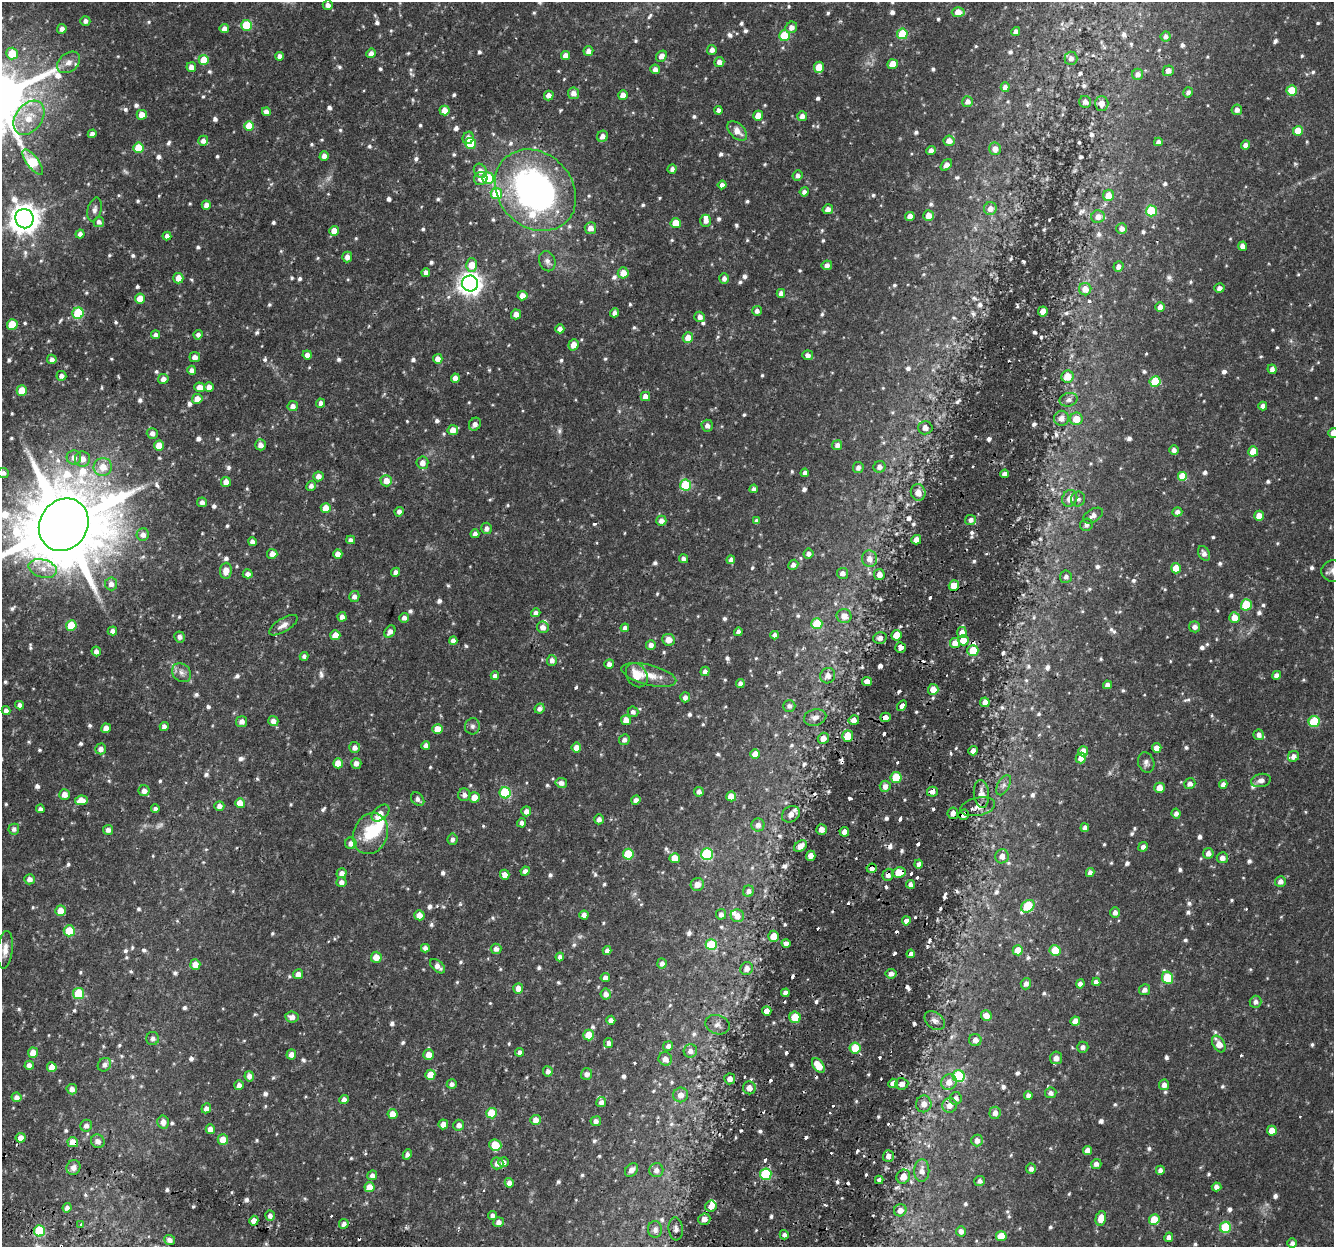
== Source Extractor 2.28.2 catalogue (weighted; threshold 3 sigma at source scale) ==
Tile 7 of 4 x 4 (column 3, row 2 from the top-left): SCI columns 2719-4050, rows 2797-4041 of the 5445 x 5654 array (HDU 1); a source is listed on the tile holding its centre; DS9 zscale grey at full resolution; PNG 1336 x 1249 px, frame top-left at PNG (2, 2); each listed source drawn as its Kron ellipse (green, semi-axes under 4 px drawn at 4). Shown black and unused: <1% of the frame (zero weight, under 2 of 3 exposures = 5% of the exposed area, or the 3 px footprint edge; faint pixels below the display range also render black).
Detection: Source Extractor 2.28.2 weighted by HDU 2 'WHT'; one run over the whole footprint, this tile lists its part. Background 0.035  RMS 0.0038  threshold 0.017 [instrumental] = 3 sigma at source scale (4.5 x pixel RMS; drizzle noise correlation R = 1.50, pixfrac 1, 0.0396/0.0396 arcsec/px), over >= 5 px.
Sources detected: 1011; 5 too faint to see at this stretch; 1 inside a brighter object's white glare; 18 cosmic-ray / hot-pixel residue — neither listed nor drawn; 8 inside a brighter listed object's ellipse — not listed separately; of the other 979, all 500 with FLUX_AUTO >= 1.31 (the completeness limit of this list) listed and drawn (479 fainter detections not listed), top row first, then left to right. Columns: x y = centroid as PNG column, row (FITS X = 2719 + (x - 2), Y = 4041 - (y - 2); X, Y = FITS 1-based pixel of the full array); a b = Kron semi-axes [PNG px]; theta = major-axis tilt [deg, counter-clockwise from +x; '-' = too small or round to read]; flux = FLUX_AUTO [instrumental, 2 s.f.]
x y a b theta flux
328 5 5 4 - 1.9
958 12 6 5 - 5.2
85 21 5 4 - 1.5
247 25 5 5 - 14
791 27 6 5 - 2.1
62 29 5 5 - 1.8
224 29 4 4 - 2.2
1016 32 4 4 - 1.7
902 34 5 5 - 16
785 36 5 5 - 17
1166 37 5 5 - 1.5
712 50 5 5 - 1.8
588 51 5 5 - 1.8
371 53 5 4 - 1.8
12 54 6 5 - 8.4
565 55 4 4 - 2.8
280 56 4 4 - 1.8
661 56 6 5 - 2.3
1071 58 7 6 - 1.9
204 60 5 5 - 7.4
69 62 12 9 39 3.3
719 62 5 5 - 2.1
893 64 5 5 - 5.9
191 67 5 4 - 2.4
819 67 5 5 - 6.2
655 69 5 5 - 1.9
1168 71 6 5 - 2
1138 74 5 5 - 1.8
1005 87 5 4 - 1.9
1292 90 5 5 - 9.6
1188 92 5 5 - 1.3
573 93 5 5 - 2.5
549 95 5 5 - 2.3
623 95 5 5 - 3.4
968 102 5 5 - 2.2
1085 102 6 5 - 1.5
1102 103 7 7 - 2.6
445 110 5 5 - 4.2
718 110 4 4 - 1.3
1237 110 5 5 - 1.8
266 112 4 4 - 1.9
142 115 5 5 - 3.9
758 116 5 5 - 5.8
802 116 5 5 - 1.7
29 118 19 13 53 8.1
249 126 5 5 - 7.3
737 131 12 7 -45 3.4
1298 131 5 5 - 6.9
92 134 4 4 - 1.6
602 136 6 5 - 2.1
468 138 6 5 - 2.3
203 141 5 5 - 1.9
949 141 5 5 - 2.8
1158 142 4 4 - 1.4
471 143 5 5 - 16
1245 145 4 4 - 1.8
138 148 5 5 - 9.7
995 149 6 6 - 2.7
931 151 4 4 - 1.9
324 156 4 4 - 2.2
33 162 15 6 -54 24
946 165 6 4 45 2.1
672 169 5 4 - 1.5
480 171 7 6 - 2.4
798 175 5 5 - 1.5
488 178 6 5 - 14
481 179 7 6 - 2.3
722 185 4 4 - 1.7
535 190 44 36 -46 130
804 192 4 4 - 1.4
496 194 5 5 - 15
1108 195 6 5 - 4.7
206 205 4 4 - 2
828 209 5 5 - 2
990 209 6 6 - 2.7
94 210 12 7 75 1.5
1151 211 5 5 - 18
928 215 5 5 - 3.6
910 216 5 4 - 2.7
1098 217 7 6 - 2.4
24 219 10 9 - 540
706 221 6 5 - 2
99 222 5 5 - 1.5
676 223 5 5 - 8.5
590 228 6 5 - 2.6
1122 229 5 5 - 1.9
334 231 5 4 - 4.3
80 234 4 4 - 1.7
167 236 4 4 - 1.7
1242 246 4 4 - 2
347 257 5 5 - 2.1
547 261 10 8 -68 1.8
472 265 7 5 -89 5.8
827 265 5 5 - 1.8
1118 267 5 5 - 1.8
426 273 4 4 - 1.6
623 273 5 5 - 4
178 278 5 5 - 3.5
724 278 5 5 - 1.7
470 283 8 8 - 260
1219 288 5 4 - 1.8
1085 289 6 6 - 4.1
781 293 4 4 - 1.7
522 296 5 4 - 3.3
140 299 5 5 - 5.4
1160 307 5 5 - 2.9
757 311 5 5 - 1.4
1043 311 5 5 - 2.6
78 313 5 5 - 22
615 313 4 4 - 1.8
516 314 5 5 - 2.6
700 317 5 5 - 1.8
12 325 5 5 - 11
560 329 4 4 - 1.8
156 335 4 4 - 1.7
198 335 4 4 - 1.4
688 338 5 5 - 4
573 345 6 5 - 3.4
307 355 4 4 - 2
808 355 5 5 - 1.5
195 357 5 5 - 1.9
52 359 5 4 - 1.6
438 359 5 5 - 2.6
1272 369 5 4 - 1.6
192 370 5 4 - 1.8
61 376 5 5 - 1.5
1067 377 6 6 - 5.2
455 378 4 4 - 2.3
163 379 5 5 - 2.1
1155 382 5 5 - 15
200 387 5 5 - 3.1
209 387 5 4 - 2.5
22 391 5 5 - 8
645 396 5 4 - 2.9
197 399 5 5 - 3.8
1069 400 9 6 13 1.5
321 403 4 4 - 1.8
293 406 5 5 - 1.9
1263 406 4 4 - 1.7
1061 418 7 7 - 2.3
1076 419 6 6 - 6
475 424 7 6 - 2
707 426 6 5 - 1.9
925 428 7 7 - 2.4
453 430 5 5 - 3.5
152 433 5 5 - 1.9
1333 433 5 5 - 2.4
260 445 5 5 - 2.2
837 445 5 5 - 1.8
159 446 5 5 - 6.7
1174 450 5 4 - 1.7
1253 451 5 5 - 6.8
74 457 7 7 - 2.3
82 459 7 7 - 3.1
422 463 6 6 - 2.7
103 467 9 9 - 5
858 467 5 5 - 1.8
879 467 6 6 - 1.9
3 473 5 5 - 1.5
805 473 4 4 - 1.5
1005 474 4 4 - 2
318 476 5 5 - 2.3
1183 477 5 5 - 12
386 481 6 5 - 3.7
226 482 5 5 - 2.8
686 485 5 5 - 22
311 486 5 4 - 1.5
754 489 4 4 - 1.5
918 493 8 7 - 3
1070 498 8 7 - 3.4
1078 499 7 7 - 1.4
202 502 5 4 - 1.6
326 508 5 5 - 4.9
399 512 5 4 - 1.8
1177 512 5 4 - 1.7
1093 516 11 6 31 2.3
1259 516 5 5 - 4.1
971 520 5 5 - 2
661 521 5 5 - 1.8
757 521 4 4 - 1.5
64 525 27 23 56 5900
1086 525 6 6 - 1.3
486 528 6 5 - 1.7
475 534 4 4 - 1.4
143 535 6 6 - 2.1
351 540 4 4 - 1.6
916 540 5 4 - 2.5
252 542 4 4 - 1.7
1204 553 8 5 -63 1.8
272 554 5 5 - 2.5
338 554 4 4 - 2.6
808 554 5 5 - 1.8
684 559 4 4 - 1.8
869 559 8 7 - 3
731 560 4 4 - 1.5
793 565 5 5 - 1.7
1176 568 5 5 - 5.7
43 569 14 9 -16 3.8
226 571 8 6 86 3.5
1333 571 12 10 -3 2.5
396 572 4 4 - 1.9
842 573 5 5 - 2
248 574 5 4 - 1.9
879 574 5 5 - 2.2
1066 577 6 6 - 1.4
111 584 6 6 - 2.1
954 586 5 5 - 7.7
354 596 5 5 - 1.6
1246 605 5 5 - 14
536 613 5 4 - 1.4
844 616 7 7 - 3.7
342 617 4 4 - 1.9
404 618 5 4 - 1.7
1234 618 5 5 - 4.9
817 624 5 5 - 14
71 625 5 5 - 12
283 625 16 6 32 2.3
543 627 6 5 - 2.1
1194 627 5 5 - 1.5
625 628 4 4 - 1.6
112 631 5 4 - 1.7
390 632 7 5 55 2
738 632 4 4 - 1.6
962 632 5 4 - 3
335 635 5 5 - 5.3
775 635 4 4 - 1.7
896 635 5 5 - 5.2
179 637 5 5 - 1.5
880 638 7 5 14 1.5
668 640 6 5 - 3.7
963 640 5 5 - 5.8
453 641 4 4 - 1.6
955 643 5 5 - 3.8
651 645 5 4 - 1.8
900 647 5 5 - 1.5
973 650 5 5 - 9.7
96 651 5 4 - 1.8
304 656 4 4 - 1.3
552 660 5 5 - 1.7
609 664 5 5 - 1.8
705 671 4 4 - 1.6
182 673 10 8 -42 2
637 675 13 10 -57 6.4
649 675 28 10 -15 6.2
1276 675 4 4 - 1.7
495 676 4 4 - 1.5
828 676 8 7 - 2.3
867 681 5 4 - 2.1
740 684 4 4 - 1.7
1107 685 4 4 - 1.8
933 689 5 5 - 5.1
685 697 5 5 - 1.7
985 702 5 4 - 2.4
20 705 4 4 - 1.7
789 706 6 6 - 1.5
902 706 6 4 56 1.4
540 709 5 4 - 1.5
6 710 4 4 - 1.7
633 712 5 5 - 1.4
815 717 11 8 14 2.2
885 717 5 4 - 2.3
626 720 5 5 - 4.3
854 720 5 5 - 2.2
273 721 5 5 - 2.1
1314 721 5 5 - 20
242 722 5 5 - 1.9
164 726 4 4 - 1.7
472 726 8 7 - 1.3
106 728 5 4 - 3.6
437 729 5 5 - 4.4
1259 735 5 5 - 1.8
848 736 5 5 - 7.6
823 738 5 5 - 2.3
624 740 5 5 - 1.6
426 745 4 4 - 1.6
355 747 5 5 - 2
576 748 5 4 - 3.2
1157 748 5 4 - 2.9
101 749 5 5 - 1.9
973 751 5 4 - 2.1
1083 751 5 5 - 4.1
755 754 5 5 - 4.1
1293 756 6 5 - 2
1081 758 5 5 - 3.3
338 763 5 5 - 5.2
356 763 5 5 - 1.9
1146 763 10 8 -71 1.6
896 777 5 5 - 14
1261 780 10 6 12 1.7
561 783 6 5 - 1.9
1190 784 6 5 - 1.8
1223 784 4 4 - 1.6
1004 785 11 6 61 1.5
885 786 5 5 - 2.3
1160 788 5 5 - 3.8
144 791 5 5 - 2.5
699 792 5 4 - 1.8
932 792 5 5 - 2.2
505 793 5 5 - 25
64 794 5 5 - 2.8
981 794 14 7 -84 3.7
464 795 6 6 - 1.7
731 796 5 5 - 5.1
474 797 5 5 - 4.4
418 799 7 5 -45 1.5
81 800 6 5 - 4.8
636 800 4 4 - 1.7
240 803 5 5 - 5.5
219 806 5 5 - 2
978 807 18 9 12 3.5
40 809 4 4 - 1.4
155 809 4 4 - 1.4
526 811 5 5 - 2.1
380 813 10 7 40 2.5
953 813 6 5 - 2.6
1176 813 5 4 - 1.6
791 814 9 7 31 3.2
963 815 5 5 - 2.4
599 819 5 4 - 1.7
522 823 4 4 - 1.8
758 825 6 6 - 2
1085 828 4 4 - 1.6
14 829 5 5 - 1.4
821 829 5 5 - 2.4
108 830 5 5 - 1.8
844 832 5 4 - 2.4
371 834 21 17 67 12
452 839 6 5 - 1.3
351 843 6 5 - 2
800 846 7 5 39 2.3
1143 847 5 4 - 1.6
1208 853 5 5 - 2
628 854 5 5 - 14
707 854 6 6 - 35
811 856 5 4 - 2.3
1002 856 7 6 - 3.2
675 858 5 5 - 5.1
1222 858 5 5 - 2.1
919 864 4 4 - 2
872 868 5 4 - 2.8
525 871 5 4 - 1.7
899 872 6 5 - 9.9
341 873 5 5 - 2.1
1090 873 4 4 - 1.9
505 875 5 4 - 2.9
888 875 6 5 - 1.7
29 879 5 5 - 2
341 882 5 5 - 1.7
1280 882 5 5 - 1.9
697 884 7 6 - 3
911 884 4 4 - 1.8
748 891 6 5 - 1.7
1028 906 7 5 41 22
60 911 5 5 - 4.7
1115 912 5 5 - 1.8
721 914 5 5 - 1.7
419 915 5 5 - 3.1
584 915 4 4 - 1.9
737 916 7 6 - 2.7
906 921 4 4 - 2.2
69 931 5 5 - 9.8
774 936 5 5 - 4
786 943 4 4 - 1.8
711 945 5 5 - 16
425 948 4 4 - 1.6
496 949 5 5 - 1.7
5 950 19 7 84 3.1
607 950 4 4 - 1.5
1018 950 5 5 - 7.4
1055 951 5 5 - 13
911 954 4 3 - 1.7
376 957 5 5 - 4
560 957 4 4 - 1.6
662 963 5 4 - 1.9
195 964 5 5 - 4.1
438 966 9 5 -43 2.2
747 968 6 6 - 2.3
298 974 5 5 - 2.4
891 974 5 5 - 2
605 978 4 4 - 2.5
1167 978 6 5 - 17
1096 982 4 4 - 1.7
1026 984 6 5 - 1.8
1080 984 4 4 - 1.8
518 989 5 5 - 3.1
1145 990 5 5 - 1.9
79 993 5 5 - 16
785 993 4 4 - 1.9
606 994 5 5 - 2.2
1256 1002 6 6 - 1.7
767 1011 4 4 - 2.3
986 1015 5 5 - 4
292 1017 7 5 -9 2.1
795 1017 5 5 - 12
611 1020 4 4 - 1.7
935 1021 11 8 -37 1.9
1075 1021 5 4 - 4
717 1025 12 9 -17 2.3
589 1035 5 5 - 6.1
153 1038 6 6 - 1.4
975 1040 6 6 - 2.1
609 1043 5 4 - 1.3
1219 1044 9 5 -59 4.2
668 1046 5 4 - 1.7
1083 1047 6 5 - 1.3
855 1048 5 5 - 9.9
690 1051 7 6 - 2.2
520 1052 4 4 - 1.5
33 1053 5 5 - 4.2
291 1054 5 5 - 2.3
429 1055 5 5 - 4
1056 1058 6 6 - 2.4
665 1059 7 6 - 2.5
29 1065 4 4 - 2.1
104 1065 7 6 - 1.8
818 1066 8 5 -52 7.9
52 1067 5 5 - 4.1
548 1071 5 5 - 1.9
586 1074 5 5 - 1.8
430 1075 5 5 - 5.7
249 1076 5 4 - 1.7
958 1076 6 6 - 31
730 1079 5 5 - 2
949 1082 8 7 - 3.6
893 1083 5 4 - 2.2
452 1084 5 5 - 1.5
902 1084 6 5 - 2.3
239 1085 5 4 - 1.8
1164 1085 5 5 - 2.1
749 1088 6 6 - 2.7
72 1089 5 5 - 2.1
1051 1093 5 5 - 1.8
681 1095 7 7 - 2.7
1028 1095 4 4 - 1.6
17 1097 5 5 - 2
956 1098 6 5 - 1.8
344 1100 4 4 - 2.1
601 1102 5 5 - 1.7
924 1104 8 8 - 2.9
949 1105 7 7 - 2.8
206 1108 5 4 - 2.1
492 1113 5 5 - 11
995 1113 6 5 - 1.9
393 1114 5 5 - 4.6
536 1120 5 5 - 2.6
596 1121 5 5 - 1.7
163 1122 6 6 - 2.5
443 1124 5 5 - 4
459 1125 5 5 - 1.9
86 1126 6 6 - 1.6
210 1129 4 4 - 2.6
1272 1131 5 5 - 4.4
21 1138 5 5 - 3.2
223 1140 5 5 - 4.8
977 1140 6 5 - 2.3
98 1141 7 6 - 2.1
73 1142 5 5 - 5.8
495 1145 6 5 - 11
1087 1150 4 4 - 3.2
407 1154 5 4 - 1.4
888 1156 6 5 - 2.4
503 1162 5 5 - 1.8
497 1163 6 6 - 2.4
1096 1164 5 5 - 1.7
73 1167 7 6 - 1.8
1031 1169 5 5 - 1.7
631 1170 7 5 45 2.4
656 1170 7 7 - 2
1160 1170 4 4 - 1.6
922 1171 11 7 89 3
766 1174 6 5 - 30
372 1175 5 5 - 1.7
903 1177 7 6 - 3.4
879 1180 4 4 - 1.4
980 1181 5 5 - 1.5
509 1183 5 4 - 2.3
369 1187 5 5 - 5.3
1216 1187 5 4 - 1.7
711 1206 5 5 - 2.7
67 1208 5 4 - 1.6
900 1210 6 6 - 2.6
493 1215 4 4 - 1.6
270 1216 5 4 - 1.6
1101 1218 7 5 74 4.3
704 1219 6 5 - 2.6
1154 1220 5 5 - 8.3
254 1221 5 4 - 2.9
499 1222 5 5 - 2
81 1224 3 3 - 1.3
344 1224 5 5 - 1.9
1225 1227 5 5 - 20
655 1229 8 7 - 2.2
676 1229 11 7 -85 1.7
39 1231 5 5 - 24
961 1231 5 5 - 2.1
784 1235 4 4 - 1.5
1001 1236 5 5 - 7.5
1169 1237 5 4 - 1.6
170 1240 6 5 - 1.9
1292 1243 5 4 - 1.3
Overlapping masked pixels (flux is a lower limit): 14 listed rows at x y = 686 485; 954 586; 932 792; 978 807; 953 813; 963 815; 811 856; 872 868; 899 872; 888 875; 818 1066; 73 1142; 879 1180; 254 1221
Isophote crosses this tile's border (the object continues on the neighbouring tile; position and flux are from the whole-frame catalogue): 4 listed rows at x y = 1333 433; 3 473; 64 525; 1333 571